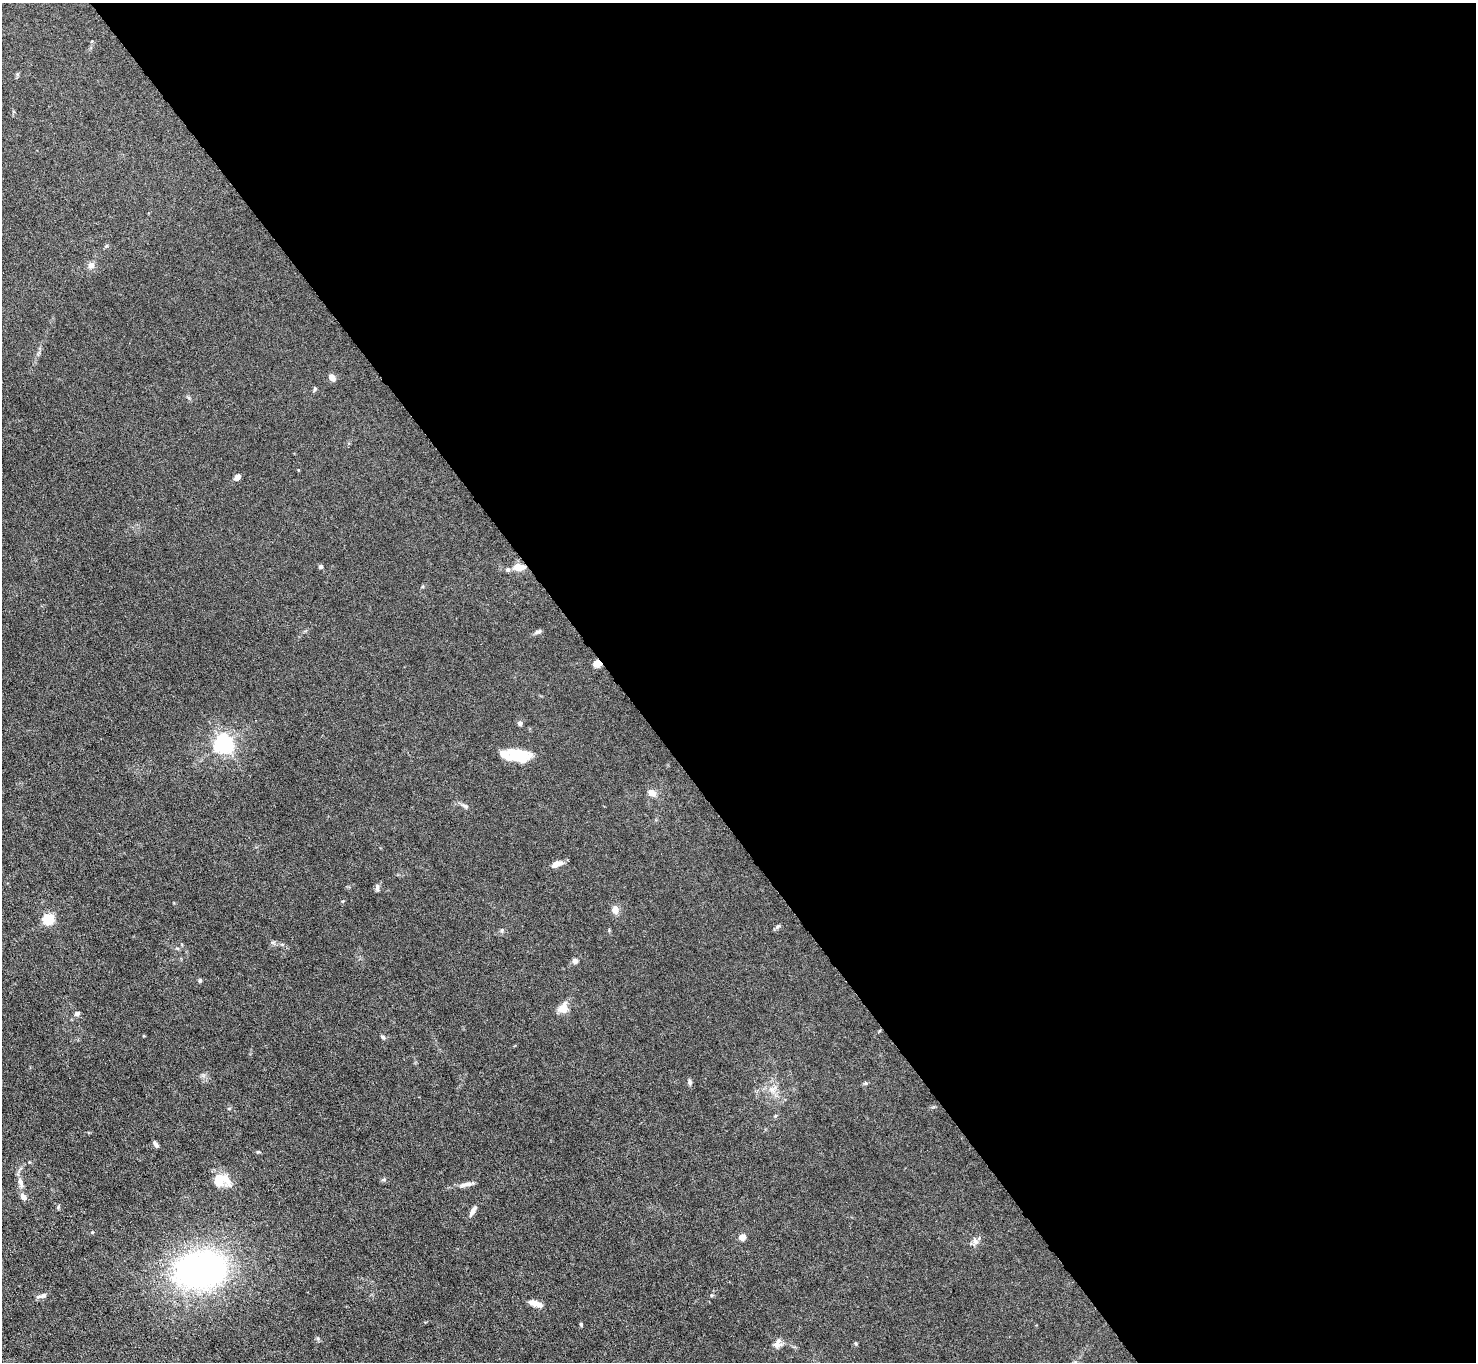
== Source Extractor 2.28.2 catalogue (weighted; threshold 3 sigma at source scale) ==
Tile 8 of 4 x 4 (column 4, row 2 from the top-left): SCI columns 4421-5894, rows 2875-4234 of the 5894 x 5888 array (HDU 1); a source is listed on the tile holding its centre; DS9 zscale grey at full resolution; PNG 1478 x 1364 px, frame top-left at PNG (2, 3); no overlay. Shown black and unused: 58% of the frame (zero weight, under 4 of 8 exposures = <1% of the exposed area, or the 3 px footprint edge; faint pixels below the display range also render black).
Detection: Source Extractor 2.28.2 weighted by HDU 2 'WHT'; one run over the whole footprint, this tile lists its part. Background 0.0261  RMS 0.0022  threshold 0.00888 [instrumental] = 3 sigma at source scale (4.09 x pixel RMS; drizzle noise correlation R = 1.36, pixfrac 0.8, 0.05/0.05 arcsec/px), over >= 5 px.
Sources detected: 47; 2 inside a brighter object's white glare — not listed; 2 inside a brighter listed object's ellipse — not listed separately; the other 43 listed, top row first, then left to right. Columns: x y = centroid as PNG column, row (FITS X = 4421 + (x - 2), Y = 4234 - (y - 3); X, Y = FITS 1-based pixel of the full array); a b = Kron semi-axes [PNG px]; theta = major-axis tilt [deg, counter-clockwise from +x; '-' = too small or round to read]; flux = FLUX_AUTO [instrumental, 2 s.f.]
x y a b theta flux
91 265 9 9 - 0.89
332 377 8 6 -56 1
315 388 6 4 88 0.31
237 477 5 4 - 1.2
321 566 5 5 - 0.38
518 567 9 6 0 2.9
508 570 6 6 - 0.46
538 632 9 5 21 0.52
597 664 7 6 - 2.3
520 723 5 5 - 0.57
223 743 6 6 - 89
520 753 21 10 2 3.5
652 793 11 8 -19 1.2
465 806 12 4 -23 0.55
557 864 15 7 21 1.3
377 887 10 5 -90 0.54
615 910 9 8 - 1.4
48 919 5 5 - 18
778 926 6 4 42 0.35
502 930 6 4 89 0.29
575 961 6 6 - 0.72
200 981 6 4 69 0.25
563 1008 15 11 60 1.9
77 1013 5 5 - 0.71
383 1037 7 5 -36 0.38
690 1082 7 5 -87 0.46
772 1090 8 6 -45 0.82
156 1144 7 4 -59 0.65
218 1179 15 10 -88 3.4
384 1180 7 4 9 0.3
21 1183 14 6 -76 1.2
466 1184 17 6 14 1.1
23 1197 9 6 -48 0.79
58 1207 6 4 50 0.23
473 1211 16 5 58 0.91
92 1232 4 4 - 0.19
742 1237 5 4 - 2.1
975 1241 11 7 -85 0.82
200 1270 50 34 10 64
42 1296 15 5 17 0.68
535 1303 16 6 -17 1.9
581 1324 5 4 - 0.22
776 1344 12 9 68 1.1
Overlapping masked pixels (flux is a lower limit): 2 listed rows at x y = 518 567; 597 664
Unlisted compact peaks at least as high as the median listed source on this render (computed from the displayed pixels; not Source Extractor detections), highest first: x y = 318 1338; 258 1152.